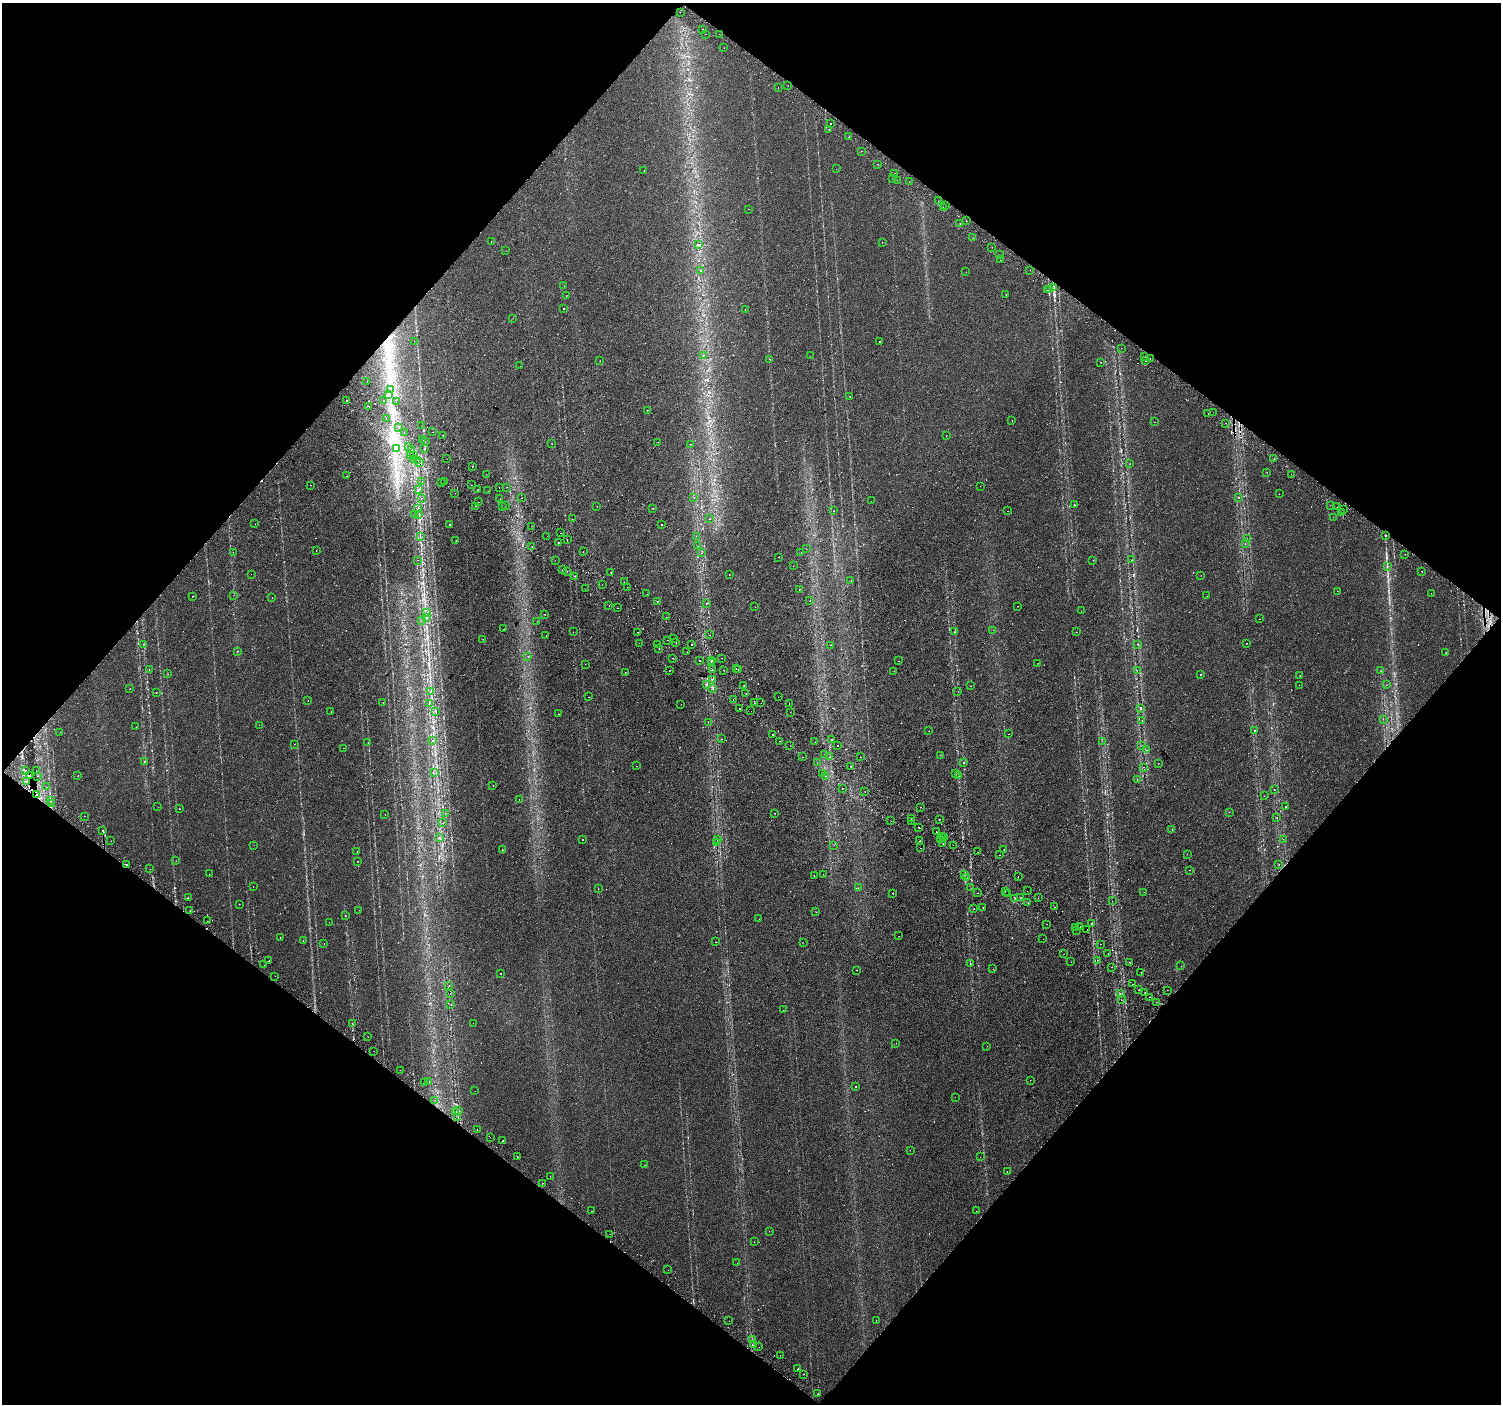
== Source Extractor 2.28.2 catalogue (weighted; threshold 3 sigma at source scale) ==
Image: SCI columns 40-6032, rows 222-5828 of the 6078 x 6115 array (HDU 1 of 3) = the unmasked area's bounding box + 8 px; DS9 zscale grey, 4 x 4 block average (1 PNG px = mean of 4 x 4 image px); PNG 1503 x 1406 px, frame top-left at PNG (2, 3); each listed source drawn as its Kron ellipse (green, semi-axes under 4 px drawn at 4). Shown black and unused: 50% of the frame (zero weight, under 2 of 3 exposures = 3% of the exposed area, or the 3 px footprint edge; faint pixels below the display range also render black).
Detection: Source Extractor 2.28.2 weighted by HDU 2 'WHT'. Background 0.00615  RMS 0.0031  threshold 0.0139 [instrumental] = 3 sigma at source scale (4.5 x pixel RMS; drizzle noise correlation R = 1.50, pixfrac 1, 0.0396/0.0396 arcsec/px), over >= 5 px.
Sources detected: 581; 7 too faint to see at this stretch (4 x 4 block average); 66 cosmic-ray / hot-pixel residue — neither listed nor drawn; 9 coinciding with a brighter row at this scale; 2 inside a brighter listed object's ellipse — not listed separately; the other 497 listed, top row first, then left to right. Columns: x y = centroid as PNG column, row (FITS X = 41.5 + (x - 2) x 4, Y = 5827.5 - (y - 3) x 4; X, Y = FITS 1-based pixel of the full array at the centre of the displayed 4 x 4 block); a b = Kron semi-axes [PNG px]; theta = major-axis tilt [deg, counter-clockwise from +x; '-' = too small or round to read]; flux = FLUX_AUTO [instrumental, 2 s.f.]
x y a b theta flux
680 12 2 2 - 0.24
702 29 2 2 - 0.46
706 34 2 2 - 0.51
719 34 2 2 - 0.43
724 48 2 2 - 0.69
788 85 2 2 - 0.62
778 88 2 2 - 0.76
831 123 2 2 - 1.5
829 130 2 2 - 0.55
849 137 2 2 - 2.1
862 151 2 2 - 2.3
878 164 2 2 - 0.31
836 169 2 2 - 1.5
644 171 2 2 - 0.55
895 173 2 2 - 4.3
893 179 2 2 - 0.39
897 180 2 2 - 0.45
909 181 2 2 - 0.39
938 201 2 2 - 1
946 206 2 2 - 2.3
943 208 2 2 - 0.72
748 209 2 2 - 0.96
966 221 2 2 - 0.74
960 223 2 2 - 1.2
973 238 2 2 - 0.34
491 242 2 2 - 0.71
882 242 2 2 - 0.45
699 244 2 2 - 0.6
992 247 2 2 - 0.37
506 251 2 2 - 0.26
999 255 2 2 - 0.52
1000 260 2 2 - 0.38
701 270 2 2 - 0.7
1030 270 2 2 - 0.76
966 272 2 2 - 0.35
564 286 2 2 - 0.27
1054 288 2 2 - 1.1
1050 289 2 2 - 0.46
1047 290 2 2 - 0.64
1006 294 2 2 - 0.75
566 295 2 2 - 0.72
563 309 2 2 - 0.93
745 310 2 2 - 0.34
513 318 2 2 - 0.25
414 341 2 2 - 0.35
879 341 2 2 - 1.7
1121 348 2 2 - 0.4
703 355 2 2 - 0.62
810 356 2 2 - 0.4
1145 356 2 2 - 3
1150 358 2 2 - 0.49
769 359 2 2 - 0.45
600 361 2 2 - 0.59
1145 361 2 2 - 1.5
1101 362 2 2 - 0.52
520 366 2 2 - 0.21
367 381 2 2 - 0.22
391 390 2 2 - 0.85
388 394 2 2 - 1
850 396 2 2 - 0.63
347 400 2 2 - 3.6
384 400 2 2 - 1.7
396 402 2 2 - 0.67
368 406 2 2 - 3.5
647 410 2 2 - 0.57
1213 412 2 2 - 0.29
1208 413 2 2 - 0.42
386 419 2 2 - 0.29
1012 421 2 2 - 0.6
1155 422 2 2 - 0.3
1225 423 2 2 - 0.29
422 426 2 2 - 0.64
399 427 2 2 - 1.7
433 432 2 2 - 3
404 433 2 2 - 0.8
442 435 2 2 - 1.8
946 436 2 2 - 0.31
422 440 2 2 - 1.2
425 441 2 2 - 0.39
657 442 2 2 - 0.5
552 444 2 2 - 0.36
691 444 2 2 - 0.45
408 446 2 2 - 0.4
397 449 2 2 - 0.87
411 449 2 2 - 3.1
424 449 2 2 - 7.5
411 456 2 2 - 1.4
414 456 3 2 - 2.8
447 459 2 2 - 0.55
1274 459 2 2 - 0.66
413 460 2 2 - 2.5
417 460 3 3 - 5.1
420 463 3 2 - 3
1130 463 2 2 - 0.32
472 466 2 2 - 13
1267 472 2 2 - 0.96
486 474 2 2 - 0.28
1291 474 2 2 - 0.31
346 476 2 2 - 0.94
422 482 2 2 - 0.37
441 482 2 2 - 2
445 482 2 2 - 1.8
311 485 2 2 - 0.82
471 485 2 2 - 1.1
980 486 2 2 - 0.76
499 487 2 2 - 1.4
507 487 2 2 - 3.2
419 489 2 2 - 3.9
478 490 2 2 - 0.45
488 491 2 2 - 1.4
455 493 2 2 - 0.28
1279 494 2 2 - 0.33
694 497 2 2 - 0.32
1238 497 2 2 - 1.6
422 498 2 2 - 0.35
522 498 2 2 - 0.88
500 499 2 2 - 0.98
871 501 2 2 - 0.34
479 502 2 2 - 0.34
505 505 2 2 - 0.71
1074 505 2 2 - 1.2
1330 505 2 2 - 0.43
476 506 2 2 - 0.98
597 506 2 2 - 0.68
502 507 2 2 - 0.29
1337 507 2 2 - 1.2
653 508 2 2 - 0.66
418 509 2 2 - 0.98
1343 510 2 2 - 1.6
834 511 2 2 - 1.2
1008 511 2 2 - 0.58
1342 513 2 2 - 0.35
415 515 2 2 - 2.2
419 515 2 2 - 0.82
1333 517 2 2 - 0.32
572 519 2 2 - 0.31
709 519 2 2 - 0.5
255 524 2 2 - 0.6
450 524 2 2 - 2.4
661 525 2 2 - 3.2
532 526 2 2 - 0.52
561 533 2 2 - 1.4
1385 535 2 2 - 0.82
547 536 2 2 - 0.84
696 536 2 2 - 0.34
420 537 2 2 - 0.6
1247 538 2 2 - 0.4
567 539 2 2 - 1.1
456 541 2 2 - 2
558 542 2 2 - 1.2
1245 544 2 2 - 0.31
532 546 2 2 - 0.68
698 546 2 2 - 0.3
806 549 2 2 - 0.25
316 550 2 2 - 1.2
233 552 2 2 - 0.98
583 552 2 2 - 1.6
801 552 2 2 - 0.26
701 553 2 2 - 1.1
1405 554 2 2 - 0.92
778 557 2 2 - 0.36
417 560 2 2 - 0.37
555 560 2 2 - 0.83
1093 560 2 2 - 0.45
1132 560 2 2 - 0.34
793 566 2 2 - 0.24
1387 566 2 2 - 0.91
562 570 2 2 - 0.44
567 571 2 2 - 0.3
611 572 2 2 - 0.63
1422 572 2 2 - 0.78
251 574 2 2 - 0.5
729 574 2 2 - 0.69
1201 575 2 2 - 0.26
575 576 2 2 - 0.69
851 580 2 2 - 1.6
624 582 2 2 - 0.31
602 585 2 2 - 1.7
627 587 2 2 - 3.1
585 589 2 2 - 0.34
799 589 2 2 - 0.45
1337 591 2 2 - 0.46
1431 593 2 2 - 0.43
647 594 2 2 - 1.6
234 595 2 2 - 0.29
193 596 2 2 - 0.55
1207 596 2 2 - 0.56
272 598 2 2 - 2
810 600 2 2 - 0.85
657 601 2 2 - 0.46
707 603 2 2 - 4.7
609 606 2 2 - 2
1018 606 2 2 - 0.72
755 607 2 2 - 0.42
618 608 2 2 - 1.3
1081 611 2 2 - 1.1
427 612 2 2 - 3.1
545 615 2 2 - 1.1
427 617 2 2 - 0.65
666 617 2 2 - 0.33
1259 619 2 2 - 0.54
421 620 2 2 - 0.52
537 621 2 2 - 0.39
503 629 2 2 - 0.62
993 630 2 2 - 0.75
573 632 2 2 - 0.75
638 632 2 2 - 1.4
955 632 2 2 - 0.58
1077 632 2 2 - 0.61
546 635 2 2 - 1.4
709 635 2 2 - 0.28
483 639 2 2 - 0.45
673 639 2 2 - 0.87
668 640 2 2 - 0.57
639 643 2 2 - 0.28
676 643 2 2 - 2.4
1247 643 2 2 - 0.75
143 644 2 2 - 0.43
692 644 2 2 - 2.1
1137 644 2 2 - 0.37
657 645 2 2 - 1
830 645 2 2 - 0.28
659 648 2 2 - 2.2
237 651 2 2 - 0.65
687 652 2 2 - 0.54
1446 653 2 2 - 2.3
528 656 2 2 - 3.7
673 658 2 2 - 3.1
722 658 2 2 - 5.7
700 660 2 2 - 6.2
711 660 2 2 - 1.3
899 661 2 2 - 1.4
711 663 2 2 - 0.71
1038 663 2 2 - 0.28
585 664 2 2 - 0.38
736 668 2 2 - 0.69
712 669 2 2 - 1.3
738 669 2 2 - 2
149 670 2 2 - 1.4
669 670 2 2 - 1.2
724 670 2 2 - 1.5
1137 670 2 2 - 1
894 671 2 2 - 0.37
1381 671 2 2 - 0.64
625 672 2 2 - 0.53
168 674 2 2 - 1.2
1200 674 2 2 - 2.2
1300 676 2 2 - 0.36
712 679 2 2 - 0.81
707 684 2 2 - 1.5
1299 685 2 2 - 1.3
1386 685 2 2 - 0.34
744 686 2 2 - 0.61
971 686 2 2 - 0.8
130 689 2 2 - 0.58
713 689 2 2 - 1.8
430 691 2 2 - 0.38
958 691 2 2 - 0.39
156 692 2 2 - 1
746 694 2 2 - 0.74
588 697 2 2 - 0.76
778 697 2 2 - 0.32
733 699 2 2 - 0.86
308 701 2 2 - 0.36
383 702 2 2 - 0.7
429 703 2 2 - 0.68
755 703 2 2 - 1.3
761 703 2 2 - 1.1
789 703 2 2 - 1.1
681 704 2 2 - 0.44
740 708 2 2 - 1.7
1141 708 2 2 - 3.8
331 711 2 2 - 0.65
436 711 2 2 - 0.66
751 711 2 2 - 0.24
790 712 2 2 - 0.82
559 714 2 2 - 0.34
1383 719 2 2 - 0.24
1142 720 2 2 - 0.54
708 722 2 2 - 0.31
259 725 2 2 - 0.43
136 727 2 2 - 0.26
1254 730 2 2 - 0.78
929 731 2 2 - 0.73
60 732 2 2 - 0.37
773 734 2 2 - 1.1
1008 734 2 2 - 0.38
722 739 2 2 - 0.96
433 740 2 2 - 2
831 740 2 2 - 1.9
780 741 2 2 - 0.65
1102 741 2 2 - 1.3
368 742 2 2 - 0.69
815 742 2 2 - 0.57
294 744 2 2 - 0.35
790 746 2 2 - 1.1
838 746 2 2 - 2.3
1142 746 2 2 - 0.78
344 748 2 2 - 1.5
1146 750 2 2 - 0.56
824 754 2 2 - 0.45
941 755 2 2 - 0.81
802 757 2 2 - 0.49
829 757 2 2 - 2.3
861 757 2 2 - 0.47
144 761 2 2 - 0.88
817 762 2 2 - 1.5
963 762 2 2 - 0.57
1158 763 2 2 - 1.6
637 766 2 2 - 0.4
851 767 2 2 - 1.6
1143 767 2 2 - 1.2
26 770 2 2 - 2.1
37 771 2 2 - 0.42
434 773 2 2 - 0.51
822 774 2 2 - 2.4
956 774 2 2 - 1.5
29 776 2 2 - 1.1
37 776 2 2 - 0.73
78 776 2 2 - 0.78
825 776 2 2 - 0.67
959 776 2 2 - 0.73
1137 780 2 2 - 0.3
26 782 2 2 - 1.8
493 785 2 2 - 0.42
47 787 2 2 - 0.37
842 788 2 2 - 2.9
1274 790 2 2 - 0.58
865 792 2 2 - 0.88
36 795 2 2 - 1.5
1264 796 2 2 - 0.28
519 799 2 2 - 0.42
51 801 2 2 - 0.95
51 804 2 2 - 1.5
158 807 2 2 - 0.22
920 807 2 2 - 0.58
1286 807 2 2 - 3.6
180 809 2 2 - 2.3
1229 812 2 2 - 2
445 813 2 2 - 0.37
775 813 2 2 - 0.44
385 815 2 2 - 0.63
84 816 2 2 - 0.49
1277 818 2 2 - 0.59
911 819 2 2 - 0.78
939 819 2 2 - 1.4
891 821 2 2 - 0.56
912 821 2 2 - 4.2
443 823 2 2 - 0.38
918 827 2 2 - 1.7
103 830 2 2 - 1.5
1172 830 2 2 - 1.7
937 832 2 2 - 3.3
439 837 2 2 - 0.67
942 837 2 2 - 1.7
944 837 2 2 - 0.68
717 839 2 2 - 0.41
940 839 2 2 - 1.1
1283 839 2 2 - 0.34
583 840 2 2 - 0.82
111 841 2 2 - 1.2
920 841 2 2 - 0.93
716 843 2 2 - 2.3
943 844 2 2 - 0.79
254 845 2 2 - 0.27
834 845 2 2 - 0.32
953 845 2 2 - 0.36
920 848 2 2 - 0.75
1004 849 2 2 - 0.63
502 850 2 2 - 0.4
357 852 2 2 - 0.45
978 852 2 2 - 0.58
1187 854 2 2 - 0.56
999 855 2 2 - 0.63
176 861 2 2 - 0.26
358 861 2 2 - 0.63
126 865 2 2 - 2.9
1279 865 2 2 - 0.59
150 869 2 2 - 0.95
1189 870 2 2 - 1.1
209 874 2 2 - 1.1
823 874 2 2 - 0.57
814 875 2 2 - 1.8
965 875 2 2 - 0.56
1018 877 2 2 - 0.75
966 878 2 2 - 0.99
253 887 2 2 - 0.38
858 888 2 2 - 0.53
971 888 2 2 - 0.47
598 889 2 2 - 0.53
1005 891 2 2 - 0.91
1027 891 2 2 - 0.62
1144 892 2 2 - 0.57
893 893 2 2 - 3.6
978 893 2 2 - 2
1008 894 2 2 - 0.58
188 897 2 2 - 1.5
1021 897 2 2 - 0.53
1015 898 2 2 - 3.6
1038 898 2 2 - 1.2
1112 901 2 2 - 0.31
1028 902 2 2 - 1.3
239 904 2 2 - 0.38
983 907 2 2 - 1.2
1054 907 2 2 - 0.82
974 909 2 2 - 0.46
190 910 2 2 - 0.6
359 910 2 2 - 0.29
816 912 2 2 - 0.53
345 916 2 2 - 0.6
759 919 2 2 - 0.37
207 921 2 2 - 0.5
329 922 2 2 - 0.43
1091 923 2 2 - 0.74
1047 924 2 2 - 1.4
1075 927 2 2 - 0.92
1080 927 2 2 - 1.3
1087 929 2 2 - 0.4
1077 930 2 2 - 1.2
899 936 2 2 - 0.29
280 937 2 2 - 1.3
1043 939 2 2 - 0.58
303 941 2 2 - 0.44
716 942 2 2 - 0.69
803 942 2 2 - 0.36
324 943 2 2 - 0.95
1100 944 2 2 - 0.87
1108 953 2 2 - 0.96
1064 954 2 2 - 1.3
1097 960 2 2 - 3.5
268 961 2 2 - 6.2
1071 962 2 2 - 1
1130 962 2 2 - 0.56
970 964 2 2 - 0.47
264 965 2 2 - 0.79
1181 966 2 2 - 0.8
1112 967 2 2 - 3.4
993 969 2 2 - 0.43
857 970 2 2 - 8.3
1141 972 2 2 - 2.2
501 974 2 2 - 0.52
275 976 2 2 - 0.3
1132 984 2 2 - 1.9
449 986 2 2 - 1.5
1139 990 2 2 - 0.5
1168 990 2 2 - 0.43
1145 992 2 2 - 1
450 994 2 2 - 0.41
1120 994 2 2 - 1.7
1149 997 2 2 - 0.33
1121 1000 2 2 - 0.33
1156 1002 2 2 - 0.47
451 1004 2 2 - 0.75
783 1010 2 2 - 0.79
352 1023 2 2 - 0.55
473 1023 2 2 - 0.23
368 1037 2 2 - 0.37
896 1043 2 2 - 0.33
987 1046 2 2 - 0.3
374 1051 2 2 - 0.25
400 1070 2 2 - 0.45
1030 1080 2 2 - 0.37
429 1082 2 2 - 0.49
424 1083 2 2 - 0.75
856 1087 2 2 - 0.49
475 1091 2 2 - 0.53
955 1097 2 2 - 0.46
434 1100 2 2 - 0.44
458 1111 2 2 - 3.4
455 1112 2 2 - 2.4
458 1118 2 2 - 1.1
477 1130 2 2 - 1.6
490 1137 2 2 - 0.4
503 1141 2 2 - 1.5
910 1150 2 2 - 0.72
517 1157 2 2 - 3.7
980 1157 2 2 - 1.5
644 1165 2 2 - 0.26
1007 1172 2 2 - 0.45
550 1176 2 2 - 0.56
542 1183 2 2 - 0.95
592 1211 2 2 - 1.2
976 1211 2 2 - 0.3
769 1231 2 2 - 0.54
610 1234 2 2 - 1
754 1242 2 2 - 0.59
737 1263 2 2 - 1.3
668 1270 2 2 - 0.66
876 1320 2 2 - 0.51
729 1321 2 2 - 0.3
752 1340 2 2 - 0.6
754 1345 2 2 - 1.4
759 1347 2 2 - 0.61
780 1355 2 2 - 0.96
798 1369 2 2 - 2.5
804 1374 2 2 - 1.1
818 1394 2 2 - 3.7
Overlapping masked pixels (flux is a lower limit): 12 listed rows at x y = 411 449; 411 456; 414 456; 417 460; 420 463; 29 776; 36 795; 103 830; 458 1111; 455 1112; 458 1118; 752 1340
Diffuse or blended objects may show on this block-average render without a row.